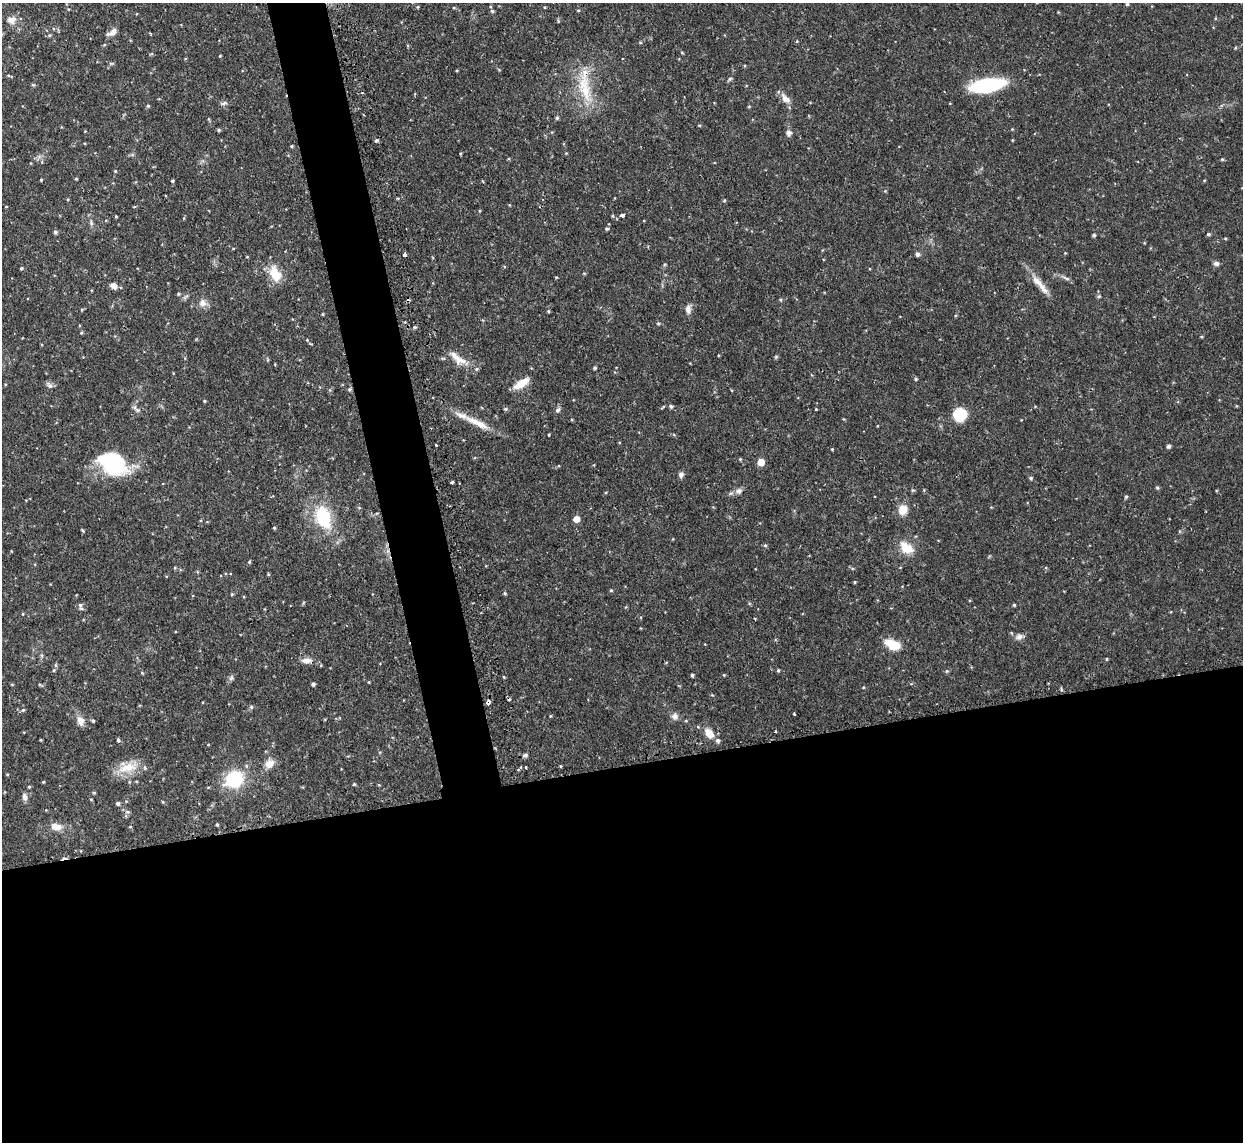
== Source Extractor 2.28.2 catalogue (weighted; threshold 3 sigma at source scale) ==
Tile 15 of 4 x 4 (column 3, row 4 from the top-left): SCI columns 2487-3727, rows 143-1282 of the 5000 x 4970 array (HDU 1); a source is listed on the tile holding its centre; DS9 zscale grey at full resolution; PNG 1245 x 1144 px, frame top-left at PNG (2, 3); no overlay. Shown black and unused: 36% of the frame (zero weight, under 2 of 3 exposures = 2% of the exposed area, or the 3 px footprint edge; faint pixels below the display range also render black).
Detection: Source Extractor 2.28.2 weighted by HDU 2 'WHT'; one run over the whole footprint, this tile lists its part. Background 0.0761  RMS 0.0042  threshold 0.019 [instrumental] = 3 sigma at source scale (4.5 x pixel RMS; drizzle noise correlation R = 1.50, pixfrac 1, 0.05/0.05 arcsec/px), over >= 5 px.
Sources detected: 161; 4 cosmic-ray / hot-pixel residue — not listed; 8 inside a brighter listed object's ellipse — not listed separately; the other 149 listed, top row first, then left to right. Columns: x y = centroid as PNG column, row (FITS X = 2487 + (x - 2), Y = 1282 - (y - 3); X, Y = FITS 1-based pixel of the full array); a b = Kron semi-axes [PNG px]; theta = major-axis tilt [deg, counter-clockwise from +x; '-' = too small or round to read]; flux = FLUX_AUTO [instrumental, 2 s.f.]
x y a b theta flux
1127 4 4 4 - 0.57
418 7 5 3 - 0.42
578 10 4 3 - 0.42
492 11 5 4 - 0.69
11 20 11 10 - 2.9
113 32 11 7 51 2.2
640 42 5 3 - 0.37
682 52 5 3 - 0.38
220 56 4 3 - 0.34
499 70 5 3 - 0.36
8 76 5 3 - 0.48
730 79 6 5 - 0.69
33 85 6 4 0 0.5
987 85 27 10 10 41
584 88 46 17 -77 18
786 99 16 8 -46 3.3
224 103 10 4 18 0.98
148 106 5 4 - 0.57
749 106 5 3 - 0.37
557 118 5 4 - 0.67
219 130 5 4 - 0.58
85 131 3 3 - 0.29
789 133 8 7 - 1.4
376 140 4 4 - 0.78
1012 140 4 3 - 0.34
292 146 4 3 - 0.52
566 153 4 3 - 0.33
1222 159 4 4 - 0.49
115 171 4 4 - 0.38
76 179 3 3 - 0.39
41 180 3 2 - 0.41
172 181 4 3 - 0.69
885 191 4 4 - 0.37
724 201 5 3 - 0.45
134 206 3 3 - 0.48
6 207 3 2 - 0.3
479 211 4 3 - 0.38
622 215 4 3 - 2.3
116 216 3 3 - 0.4
612 216 5 3 - 0.42
91 223 8 4 -76 0.88
607 229 4 4 - 0.66
55 232 4 4 - 0.89
1208 234 4 4 - 0.75
1094 235 4 4 - 0.68
1225 238 4 4 - 0.4
233 249 4 2 - 0.41
405 254 4 3 - 1.7
917 254 5 5 - 1.1
1216 263 7 5 -12 1.3
21 268 4 3 - 0.5
275 274 19 12 -64 9.3
556 277 4 3 - 0.37
1066 278 14 4 -22 1.4
1039 283 29 8 -46 5.6
114 286 9 7 -41 2.1
178 294 4 4 - 0.47
1099 296 5 5 - 0.58
780 299 5 3 - 0.44
202 303 10 10 - 2.7
688 309 11 7 -84 2.1
548 311 4 4 - 0.49
322 314 5 3 - 0.33
658 324 6 4 5 0.58
415 327 4 4 - 0.55
307 340 4 4 - 0.34
776 357 5 5 - 0.51
459 360 20 12 -23 5.4
595 368 4 4 - 0.66
916 379 4 3 - 0.57
521 383 20 8 34 6
49 385 11 5 -48 1.2
349 389 5 4 - 0.67
204 401 4 3 - 0.44
671 406 4 4 - 0.87
505 409 6 5 - 0.61
816 409 3 3 - 0.41
137 410 8 5 -44 1.1
557 410 7 6 - 1.2
960 414 10 10 - 18
461 415 43 8 -22 6.2
549 435 3 2 - 0.46
1169 446 4 4 - 1.1
832 449 4 3 - 0.34
740 459 4 4 - 0.4
761 462 5 5 - 6.1
113 464 28 20 -31 39
681 474 7 6 - 1.3
1031 478 5 4 - 0.67
452 482 3 3 - 0.64
1157 488 4 4 - 0.65
739 491 8 7 - 1.9
1126 497 5 4 - 0.57
903 510 11 9 70 5.8
323 517 34 21 -70 21
576 519 5 5 - 4.8
274 528 4 3 - 0.45
83 531 5 3 - 0.46
765 545 5 5 - 0.58
907 548 21 13 -34 7.5
249 562 4 4 - 0.45
268 574 4 4 - 0.4
855 582 4 3 - 0.44
611 590 4 3 - 0.46
505 593 5 4 - 0.51
232 594 4 4 - 0.47
80 605 6 6 - 1.1
1014 605 3 3 - 0.52
1019 637 11 7 18 2
895 645 13 11 -4 7.2
1107 659 4 3 - 0.35
306 661 15 7 3 2.8
55 665 6 4 -89 0.6
54 670 5 3 - 0.46
778 670 4 3 - 0.59
947 671 5 5 - 0.57
142 673 5 3 - 0.41
692 675 4 3 - 0.83
724 675 4 3 - 0.35
231 678 8 5 45 0.97
313 684 4 4 - 0.99
488 702 5 3 - 3.2
251 707 5 5 - 0.75
23 710 5 4 - 0.58
794 714 3 2 - 0.4
550 716 4 3 - 0.37
675 716 10 8 16 1.9
81 721 12 9 -65 3.2
93 721 4 4 - 0.52
709 733 16 10 -53 4.6
41 740 4 3 - 0.35
118 740 4 4 - 0.95
525 755 7 5 7 0.96
269 764 13 10 43 3.8
560 766 5 3 - 0.36
526 767 2 2 - 0.44
127 768 31 12 18 8.7
7 774 4 3 - 0.34
234 779 20 16 27 22
43 782 4 3 - 0.36
129 782 5 3 - 0.43
354 784 4 4 - 0.54
29 787 4 4 - 0.44
94 793 5 3 - 0.42
25 797 9 6 -71 1.7
163 802 5 3 - 0.37
118 803 5 4 - 0.99
217 825 4 3 - 0.52
56 827 11 7 -8 4.7
Overlapping masked pixels (flux is a lower limit): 2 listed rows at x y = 584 88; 488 702